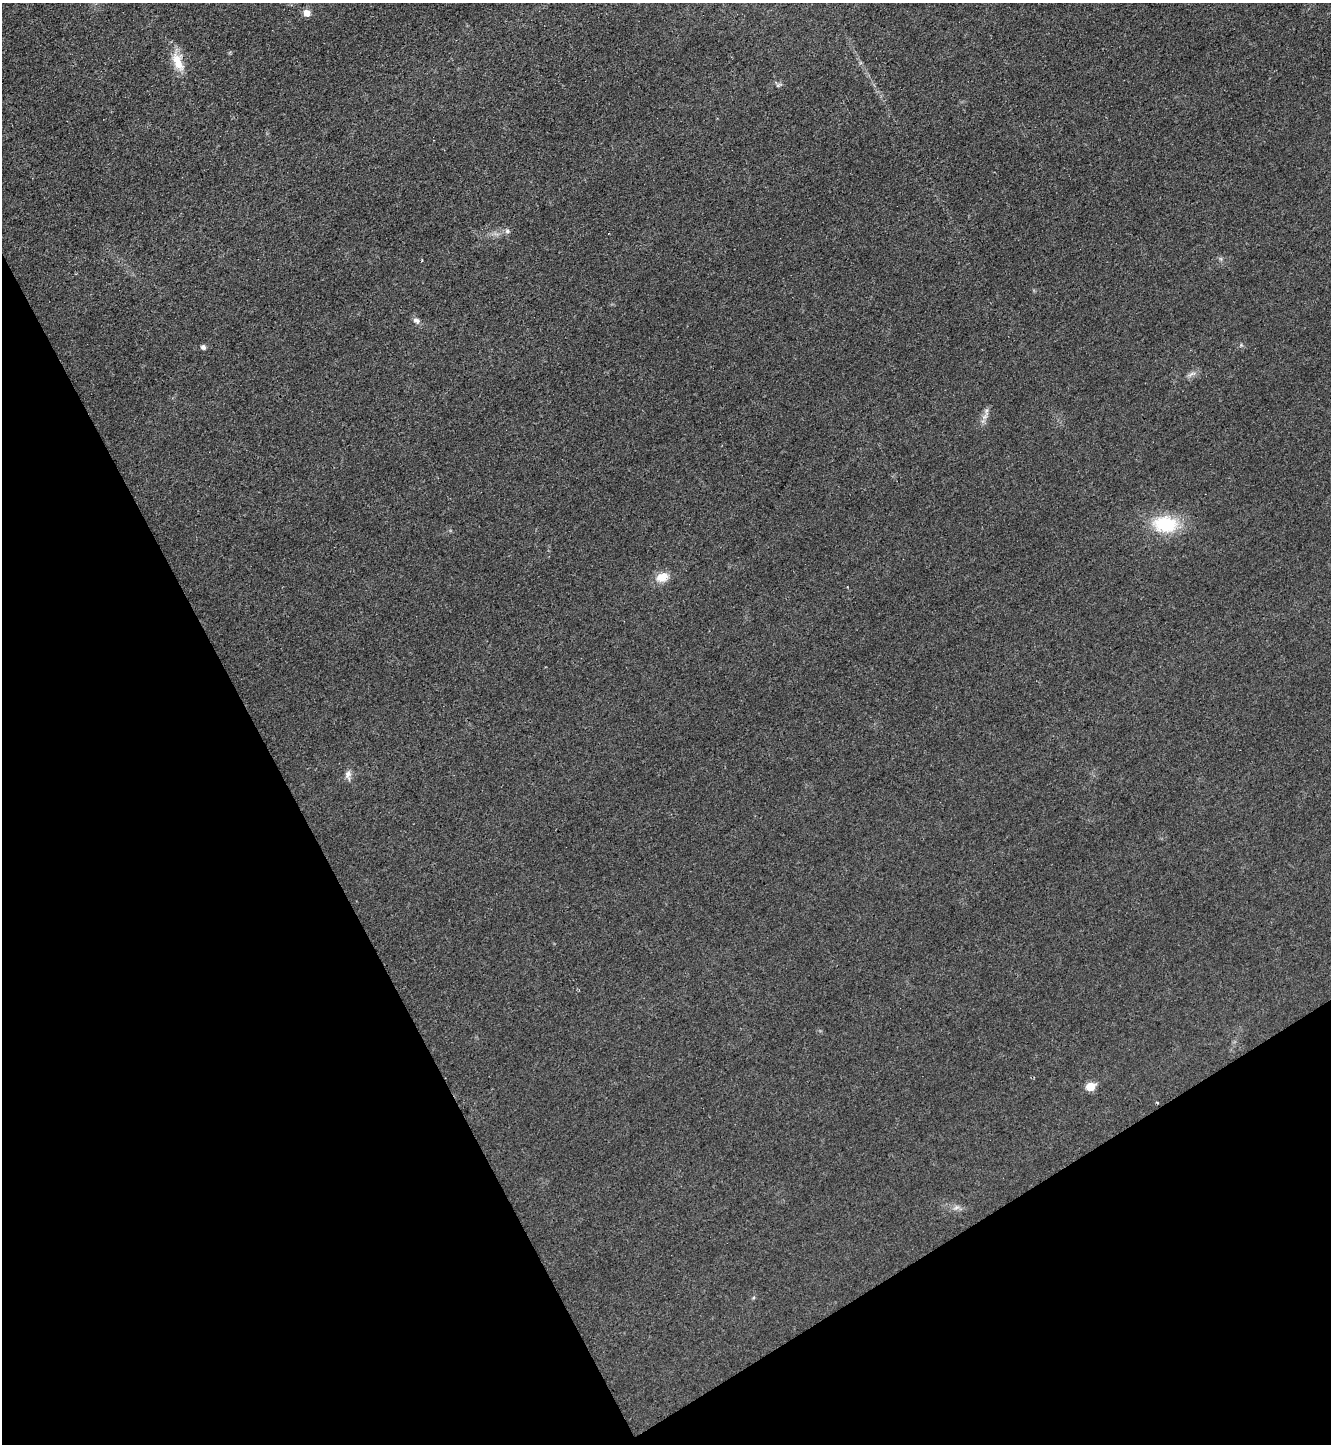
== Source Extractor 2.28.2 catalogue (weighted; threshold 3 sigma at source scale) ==
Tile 14 of 4 x 4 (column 2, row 4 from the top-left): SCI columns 1492-2820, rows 24-1465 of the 5789 x 5803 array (HDU 1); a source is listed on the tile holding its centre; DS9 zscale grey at full resolution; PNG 1333 x 1446 px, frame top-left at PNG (2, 3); no overlay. Shown black and unused: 28% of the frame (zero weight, under 3 of 4 exposures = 1% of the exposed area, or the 3 px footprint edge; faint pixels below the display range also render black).
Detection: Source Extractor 2.28.2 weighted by HDU 2 'WHT'; one run over the whole footprint, this tile lists its part. Background 0.0342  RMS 0.0048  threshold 0.0215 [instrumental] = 3 sigma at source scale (4.5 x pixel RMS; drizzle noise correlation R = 1.50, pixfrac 1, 0.05/0.05 arcsec/px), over >= 5 px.
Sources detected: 14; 1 cosmic-ray / hot-pixel residue — not listed; the other 13 listed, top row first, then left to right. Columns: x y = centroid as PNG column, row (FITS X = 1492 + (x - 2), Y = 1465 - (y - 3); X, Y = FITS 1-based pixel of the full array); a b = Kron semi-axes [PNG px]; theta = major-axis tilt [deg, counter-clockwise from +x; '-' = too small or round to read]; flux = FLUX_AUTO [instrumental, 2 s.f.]
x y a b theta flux
307 13 6 6 - 4.6
178 62 26 13 -70 9.6
778 85 8 4 31 0.85
507 231 6 6 - 1.3
416 320 10 7 -31 1.9
203 347 5 4 - 1.7
1192 374 14 4 22 1.7
986 411 15 4 85 1.9
1165 524 33 22 -2 24
662 577 15 10 14 6.7
348 775 14 7 -84 2.5
1091 1086 6 5 - 12
956 1207 11 4 11 1.6